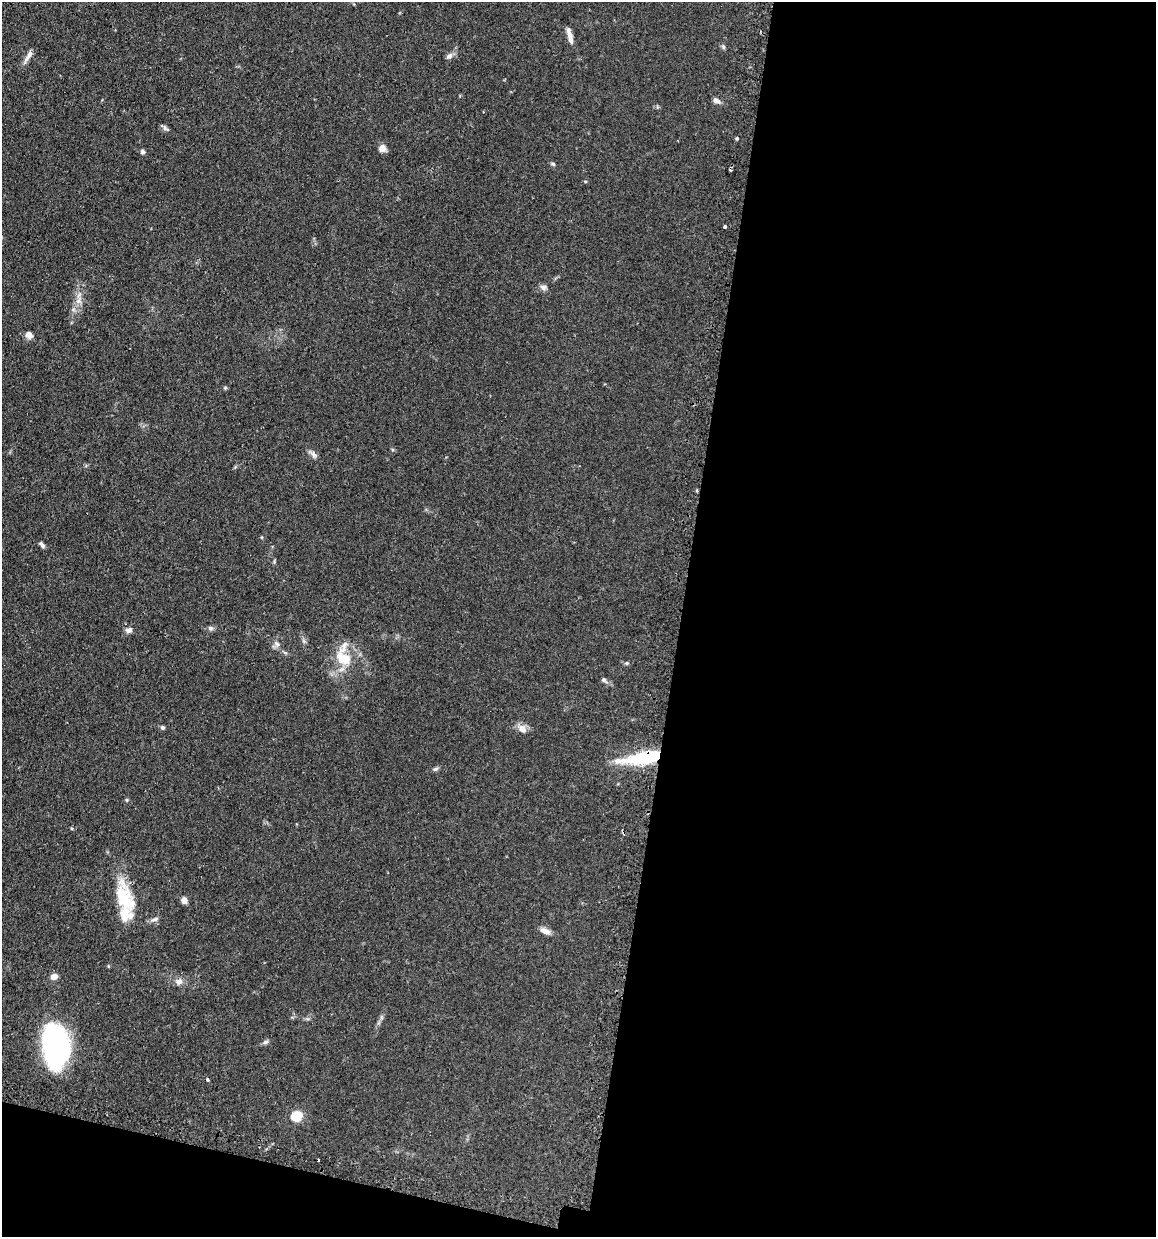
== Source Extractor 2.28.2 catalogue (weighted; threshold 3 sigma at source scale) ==
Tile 16 of 4 x 4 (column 4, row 4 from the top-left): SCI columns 3610-4763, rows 30-1264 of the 5030 x 5000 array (HDU 1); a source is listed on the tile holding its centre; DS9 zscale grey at full resolution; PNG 1158 x 1239 px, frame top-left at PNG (2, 2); no overlay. Shown black and unused: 44% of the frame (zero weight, under 2 of 3 exposures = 4% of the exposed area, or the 3 px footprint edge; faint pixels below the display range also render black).
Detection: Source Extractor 2.28.2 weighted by HDU 2 'WHT'; one run over the whole footprint, this tile lists its part. Background 0.107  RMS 0.0075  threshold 0.0339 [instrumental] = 3 sigma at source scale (4.5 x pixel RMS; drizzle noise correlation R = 1.50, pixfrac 1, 0.05/0.05 arcsec/px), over >= 5 px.
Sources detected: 46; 1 inside a brighter object's white glare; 3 cosmic-ray / hot-pixel residue — not listed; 4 inside a brighter listed object's ellipse — not listed separately; the other 38 listed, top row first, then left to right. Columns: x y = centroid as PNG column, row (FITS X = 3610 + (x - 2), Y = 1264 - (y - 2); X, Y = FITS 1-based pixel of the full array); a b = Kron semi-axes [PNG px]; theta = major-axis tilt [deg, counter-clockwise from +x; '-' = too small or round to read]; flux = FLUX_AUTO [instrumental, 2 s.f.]
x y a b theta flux
570 36 18 5 -77 5.2
723 47 7 5 -68 1.2
28 56 22 5 58 4.1
449 56 11 6 29 2.5
716 101 9 6 -33 3
166 129 13 4 -26 1.8
737 139 4 4 - 0.83
382 148 9 8 - 4.2
142 152 6 5 - 1.5
553 164 6 4 -17 1.1
725 227 3 3 - 4.2
543 287 9 7 -9 2.5
79 301 9 7 64 3.7
29 335 9 8 - 3.8
225 388 5 4 - 0.9
314 455 11 6 -64 2.6
42 545 9 4 -49 1.9
210 628 7 6 - 1.7
129 630 9 7 22 2.9
277 644 9 5 -48 2.4
343 658 26 16 -30 19
627 663 5 4 - 1
604 680 6 6 - 1.5
162 727 6 5 - 1.4
522 729 15 9 -49 4.6
643 758 45 11 9 50
436 769 8 5 26 1.5
127 800 5 4 - 0.89
124 897 43 20 -77 30
184 900 6 6 - 4.4
155 919 11 5 22 2.3
545 931 13 7 -24 4.4
54 976 5 4 - 11
179 981 10 8 7 3.5
265 1042 8 5 27 1.7
57 1045 40 23 -89 130
207 1080 4 3 - 1
297 1116 6 5 - 57
Overlapping masked pixels (flux is a lower limit): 2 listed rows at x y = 643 758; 124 897